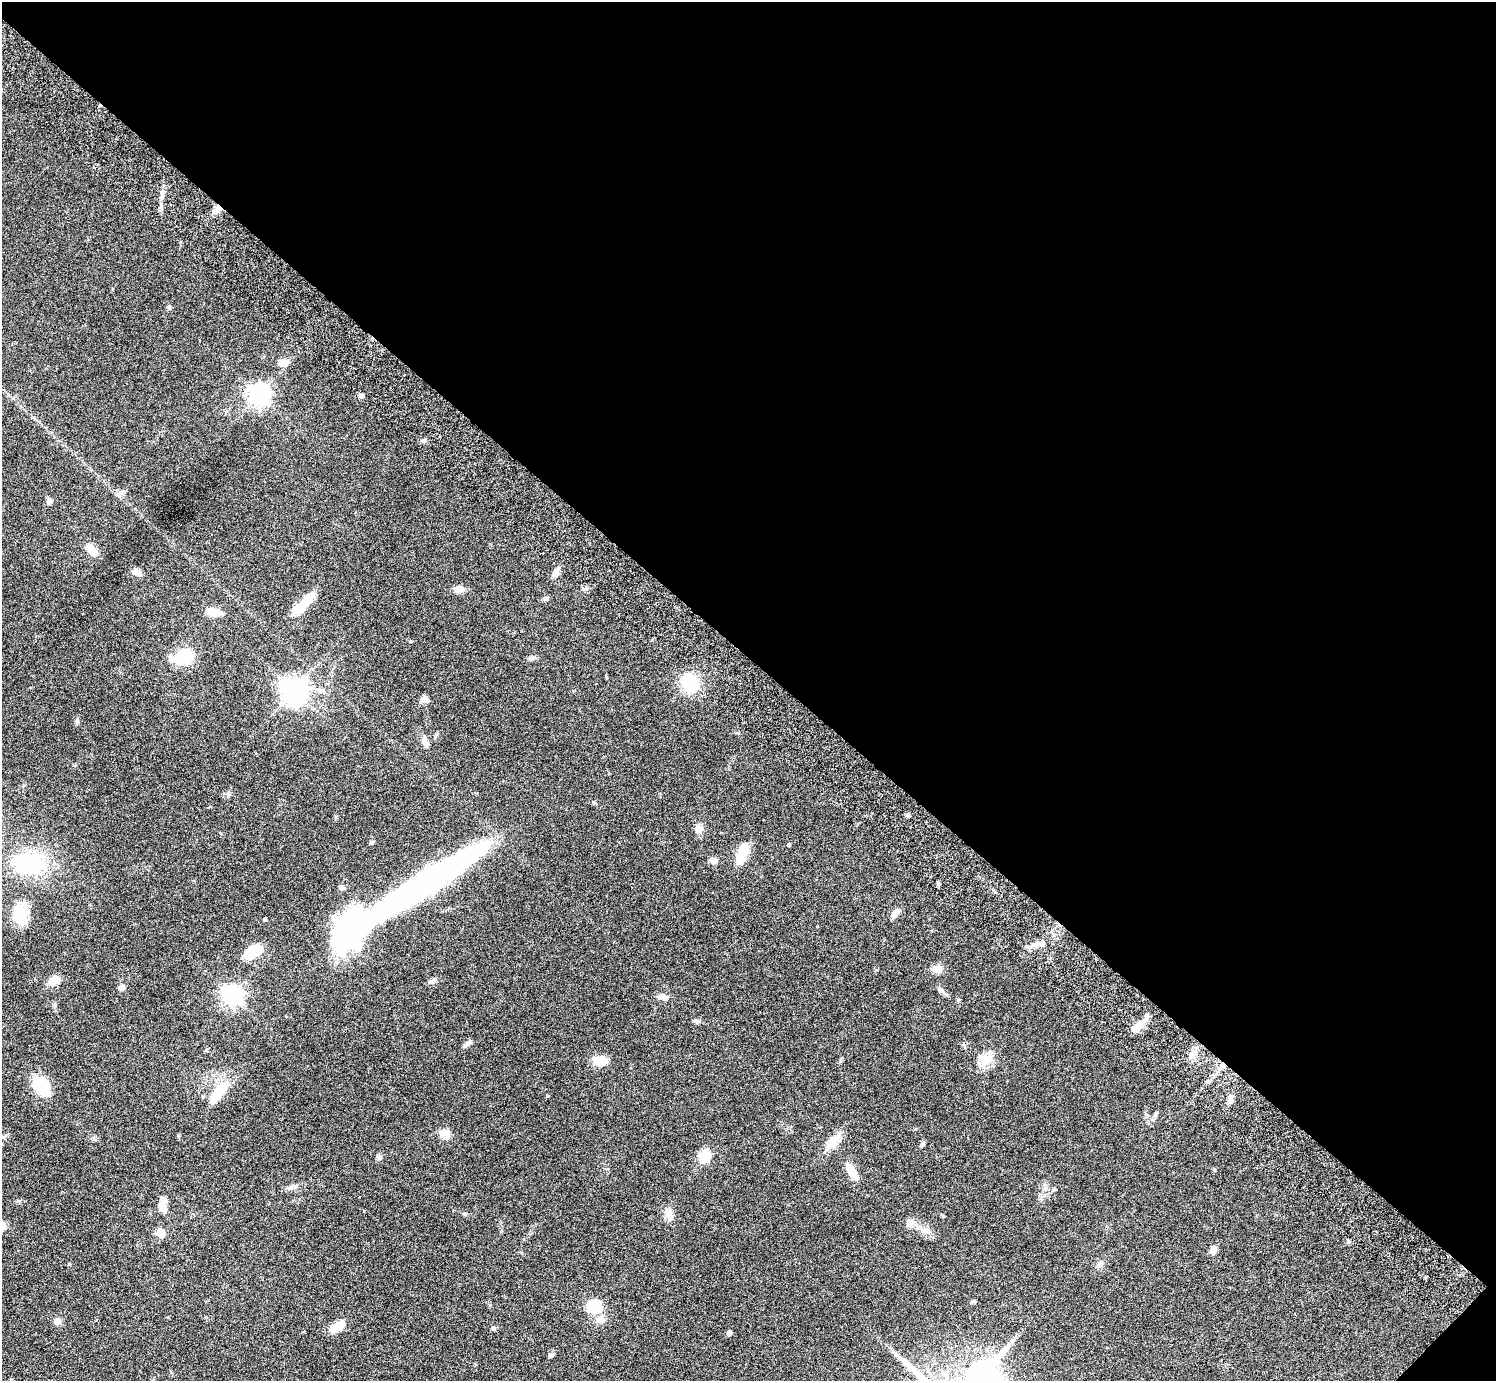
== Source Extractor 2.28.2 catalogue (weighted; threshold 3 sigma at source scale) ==
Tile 8 of 4 x 4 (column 4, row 2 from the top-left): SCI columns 4525-6018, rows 3106-4484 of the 6059 x 6069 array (HDU 1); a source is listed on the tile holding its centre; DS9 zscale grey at full resolution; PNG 1498 x 1383 px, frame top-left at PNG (2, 2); no overlay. Shown black and unused: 48% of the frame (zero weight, under 3 of 6 exposures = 3% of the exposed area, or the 3 px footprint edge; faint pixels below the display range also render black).
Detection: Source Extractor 2.28.2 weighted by HDU 2 'WHT'; one run over the whole footprint, this tile lists its part. Background 0.0843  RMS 0.0046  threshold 0.0188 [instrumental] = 3 sigma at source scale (4.09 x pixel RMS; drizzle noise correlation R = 1.36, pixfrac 0.8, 0.05/0.05 arcsec/px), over >= 5 px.
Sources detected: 85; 2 inside a brighter object's white glare — not listed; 1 inside a brighter listed object's ellipse — not listed separately; the other 82 listed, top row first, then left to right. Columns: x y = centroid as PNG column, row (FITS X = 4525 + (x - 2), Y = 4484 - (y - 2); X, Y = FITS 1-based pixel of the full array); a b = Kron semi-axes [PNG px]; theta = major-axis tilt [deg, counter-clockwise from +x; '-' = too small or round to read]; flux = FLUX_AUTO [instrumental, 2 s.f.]
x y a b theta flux
218 208 12 8 64 3.2
283 363 14 9 20 3.1
259 394 8 7 - 270
361 395 6 5 - 1.2
424 440 7 5 28 0.98
120 493 14 5 49 1.5
49 501 8 6 -72 1.3
92 550 18 8 -51 4.8
136 572 11 7 -21 1.9
556 573 13 7 62 2.4
459 589 11 8 -4 2.8
546 599 8 6 -3 1.1
305 602 29 9 47 11
213 612 13 8 -10 6.2
184 657 16 14 30 16
532 658 8 6 22 1.3
690 683 18 15 -73 20
294 690 8 8 - 440
321 691 14 6 -22 2.5
424 700 12 8 20 1.9
77 721 7 5 -88 0.81
425 742 13 7 -70 2
908 816 6 4 1 0.68
699 829 12 9 -84 2.7
372 842 5 5 - 0.67
789 844 4 4 - 0.4
742 852 22 9 68 11
714 861 11 8 -13 2
27 864 38 23 -4 33
421 886 138 21 33 170
341 887 6 6 - 1.3
895 913 12 7 52 2.1
19 914 25 17 -70 12
265 919 4 4 - 0.51
1039 943 14 8 2 2.9
253 952 23 12 31 9.5
937 969 11 9 27 3.2
54 980 13 8 27 5.9
433 981 9 6 29 1.6
122 987 7 6 - 1.6
940 990 10 6 -32 1.5
232 995 7 7 - 220
664 997 12 7 -20 2.3
55 1005 9 4 89 0.82
696 1021 8 5 -10 0.89
1137 1027 15 7 44 6.6
468 1044 12 5 29 1.3
1191 1055 12 6 51 2.3
987 1059 18 16 -9 5.9
600 1060 18 11 3 4.9
41 1085 16 11 -51 22
219 1092 33 12 53 12
547 1096 3 3 - 0.43
445 1134 10 9 - 4.6
832 1143 26 10 46 6.2
922 1144 6 5 - 0.69
704 1156 12 10 64 8.4
379 1157 7 7 - 1
1214 1170 5 4 - 0.38
851 1171 24 9 -61 5.5
290 1188 9 6 31 1.3
1054 1189 5 4 - 0.48
162 1208 14 9 -60 3.1
465 1214 6 5 - 0.62
668 1214 16 10 -76 3.3
943 1216 4 4 - 0.5
910 1223 10 8 -9 3.5
2 1226 5 5 - 9.5
925 1230 12 8 35 2.3
161 1233 10 9 - 4.3
1348 1242 5 4 - 0.65
1214 1249 8 6 76 2.3
69 1264 4 4 - 0.34
1100 1265 7 5 90 0.99
974 1301 6 5 - 0.69
594 1306 12 10 5 14
601 1320 11 11 - 3
57 1321 8 7 - 2.2
336 1328 18 12 45 4.9
494 1328 6 5 - 0.61
729 1333 4 4 - 1.9
551 1355 7 5 24 1.2
Overlapping masked pixels (flux is a lower limit): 1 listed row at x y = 218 208
Isophote crosses this tile's border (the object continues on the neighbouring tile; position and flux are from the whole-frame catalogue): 1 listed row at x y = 2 1226
Unlisted compact peaks at least as high as the median listed source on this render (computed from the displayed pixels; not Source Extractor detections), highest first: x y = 161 209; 162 197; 169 307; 584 589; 178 1136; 228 795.